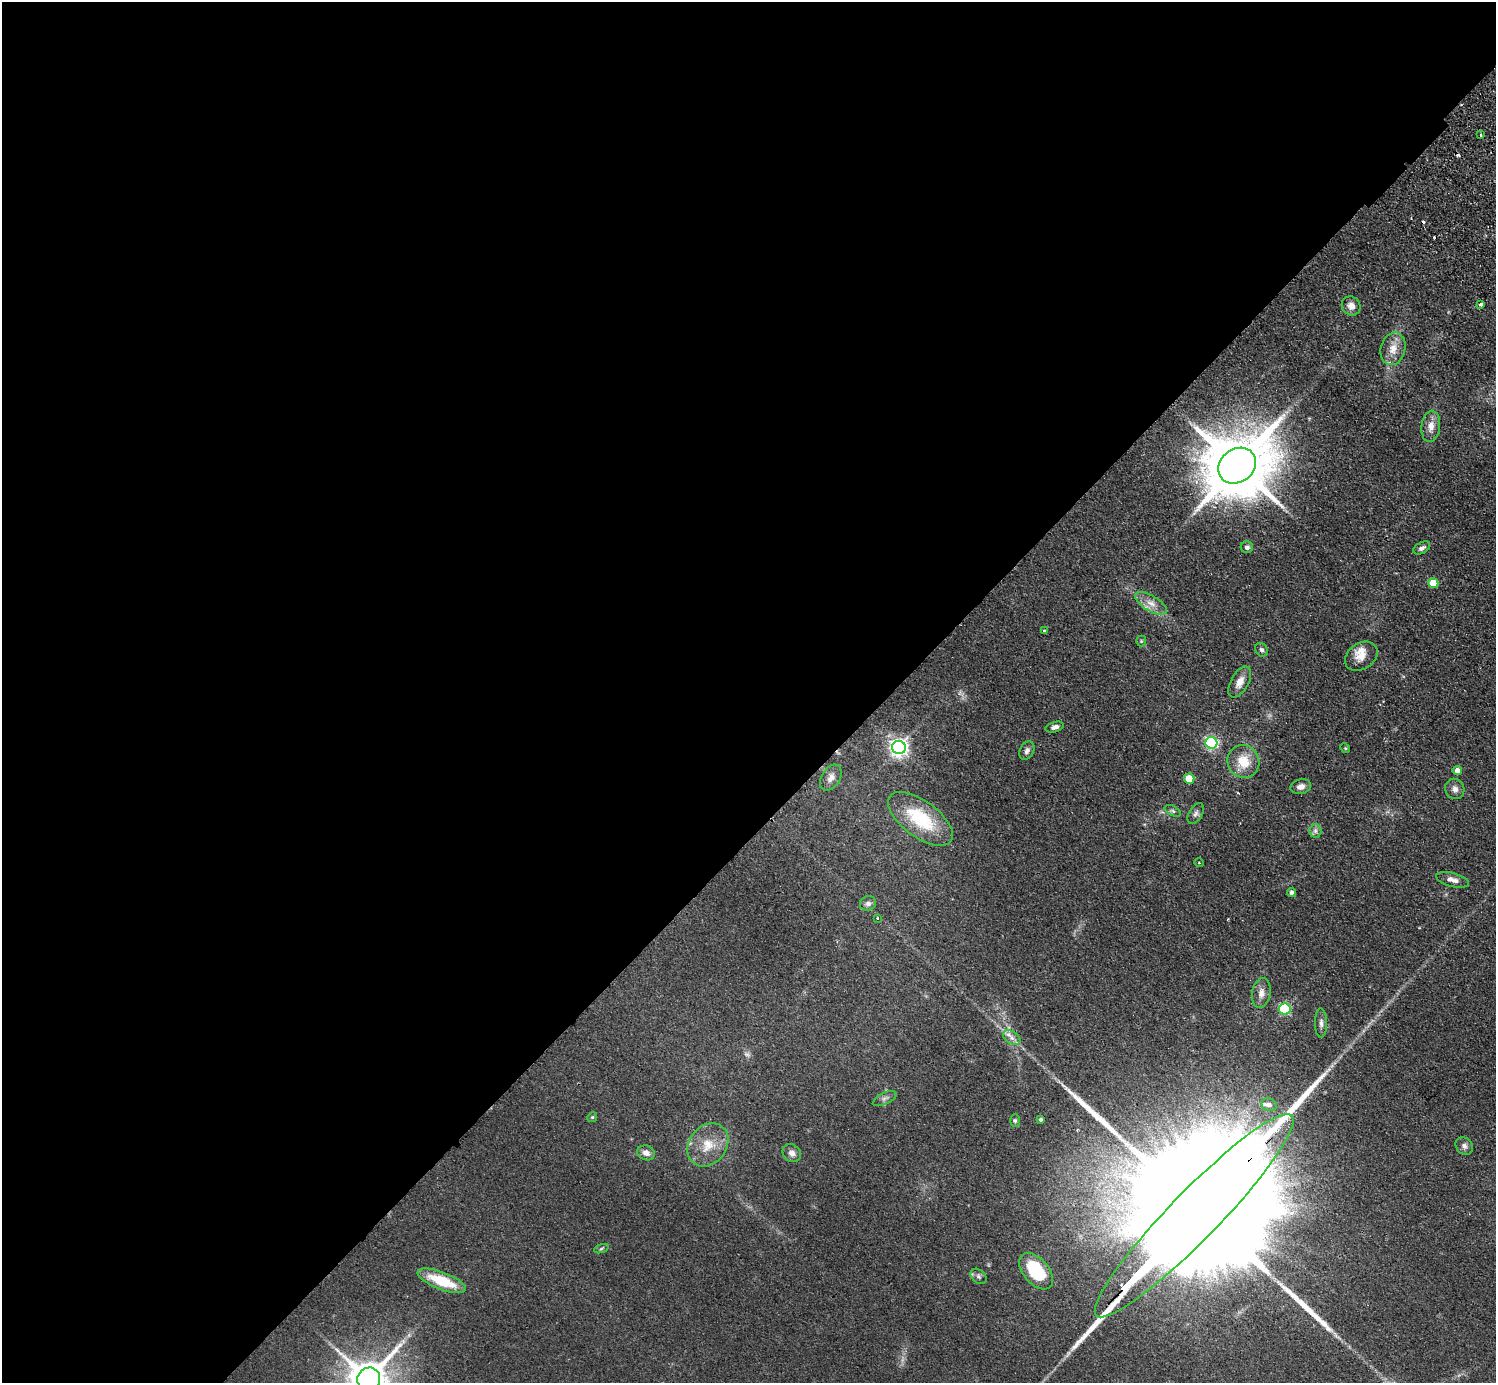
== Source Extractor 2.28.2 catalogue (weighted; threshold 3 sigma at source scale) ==
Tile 5 of 4 x 4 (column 1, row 2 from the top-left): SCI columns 41-1534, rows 3105-4485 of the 6059 x 6067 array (HDU 1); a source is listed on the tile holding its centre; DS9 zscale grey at full resolution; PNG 1498 x 1385 px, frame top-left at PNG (2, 2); each listed source drawn as its Kron ellipse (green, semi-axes under 4 px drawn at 4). Shown black and unused: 60% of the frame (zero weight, under 2 of 3 exposures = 3% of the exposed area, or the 3 px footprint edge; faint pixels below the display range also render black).
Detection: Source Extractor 2.28.2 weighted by HDU 2 'WHT'; one run over the whole footprint, this tile lists its part. Background 0.0635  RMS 0.009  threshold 0.0404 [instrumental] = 3 sigma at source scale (4.5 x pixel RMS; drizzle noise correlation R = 1.50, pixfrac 1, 0.05/0.05 arcsec/px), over >= 5 px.
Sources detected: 62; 1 too faint to see at this stretch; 3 cosmic-ray / hot-pixel residue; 2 long thin detections or spike segments (spike, bleed or trail) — neither listed nor drawn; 2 inside a brighter listed object's ellipse — not listed separately; the other 54 listed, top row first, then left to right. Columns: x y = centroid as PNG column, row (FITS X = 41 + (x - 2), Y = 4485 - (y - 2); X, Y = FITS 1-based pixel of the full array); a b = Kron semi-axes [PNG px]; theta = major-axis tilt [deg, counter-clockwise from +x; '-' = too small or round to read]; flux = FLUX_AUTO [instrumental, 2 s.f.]
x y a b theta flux
1481 135 3 2 - 1.7
1481 304 4 3 - 6.5
1351 306 10 9 - 6.5
1393 349 16 12 75 12
1431 426 16 9 83 8.7
1237 466 20 16 38 8700
1247 547 6 6 - 2.6
1422 548 9 5 29 3.1
1433 583 5 5 - 22
1151 603 18 7 -31 8.6
1044 631 3 3 - 2.4
1141 641 5 5 - 1.3
1261 650 7 6 - 2.4
1361 656 17 13 34 9.9
1240 682 17 8 61 8.9
1055 727 9 5 16 3.9
1211 743 6 6 - 160
899 748 7 6 - 430
1345 748 5 4 - 0.97
1027 751 10 7 62 3.5
1243 762 17 15 -60 20
1457 771 5 4 - 7.7
831 778 14 9 58 7
1189 779 5 5 - 24
1301 787 10 7 11 5.1
1455 789 10 9 - 4.9
1173 811 9 4 -27 2
1196 814 11 6 60 3.2
920 819 38 18 -37 51
1315 831 6 6 - 2.7
1199 863 5 3 - 0.67
1453 880 17 7 -14 5.8
1292 892 4 4 - 2.8
868 903 8 7 - 3
877 918 3 3 - 1.9
1261 993 15 9 80 6.9
1285 1009 6 5 - 100
1321 1023 14 6 -89 4
1012 1037 9 6 -33 4.4
885 1099 13 5 25 3
1269 1105 8 6 -22 3.7
592 1117 5 4 - 1.2
1041 1119 3 3 - 1.7
1015 1120 6 5 - 1.6
708 1145 23 18 51 21
1464 1146 9 8 - 3.7
646 1153 9 7 -20 5.2
792 1153 10 8 -42 4.8
1194 1216 140 24 46 160000
601 1249 8 3 19 1.3
1036 1271 21 12 -50 45
979 1276 9 6 -40 2.6
442 1281 25 8 -21 35
369 1379 12 11 - 3000
Overlapping masked pixels (flux is a lower limit): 1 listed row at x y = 1194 1216
Isophote crosses this tile's border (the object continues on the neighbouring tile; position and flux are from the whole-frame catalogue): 1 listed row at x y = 369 1379